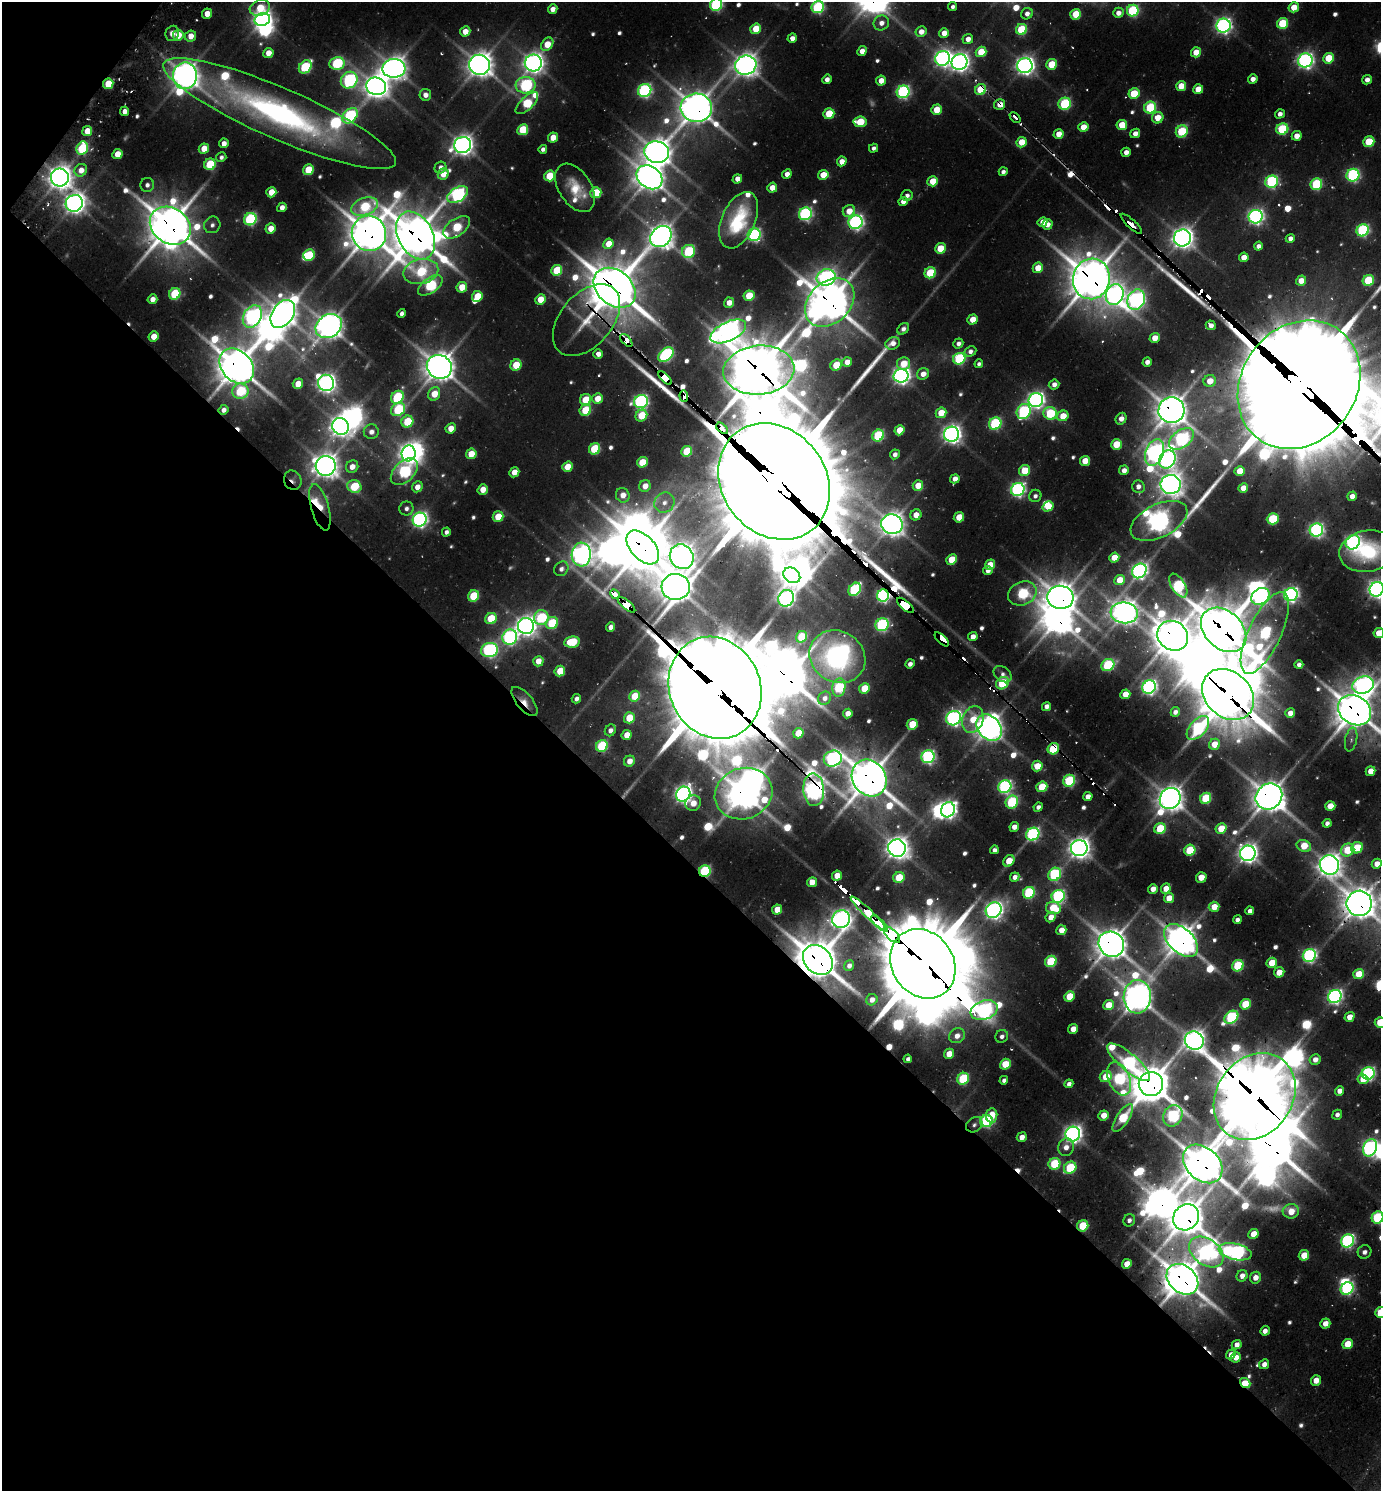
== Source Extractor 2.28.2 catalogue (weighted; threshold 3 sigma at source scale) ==
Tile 9 of 4 x 4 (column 1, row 3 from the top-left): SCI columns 298-1676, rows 1522-3010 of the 5998 x 5989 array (HDU 1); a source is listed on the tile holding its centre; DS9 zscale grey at full resolution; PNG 1383 x 1493 px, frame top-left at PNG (2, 2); each listed source drawn as its Kron ellipse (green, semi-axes under 4 px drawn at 4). Shown black and unused: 43% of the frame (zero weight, under 2 of 3 exposures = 3% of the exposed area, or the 3 px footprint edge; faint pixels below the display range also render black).
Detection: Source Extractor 2.28.2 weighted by HDU 2 'WHT'; one run over the whole footprint, this tile lists its part. Background 0.102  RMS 0.0087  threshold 0.039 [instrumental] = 3 sigma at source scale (4.5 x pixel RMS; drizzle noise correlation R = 1.50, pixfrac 1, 0.05/0.05 arcsec/px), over >= 5 px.
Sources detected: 693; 38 too faint to see at this stretch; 46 inside a brighter object's white glare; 27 cosmic-ray / hot-pixel residue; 3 long thin detections or spike segments (spike, bleed or trail) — neither listed nor drawn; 7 inside a brighter listed object's ellipse — not listed separately; of the other 572, all 500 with FLUX_AUTO >= 4.33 (the completeness limit of this list) listed and drawn (72 fainter detections not listed), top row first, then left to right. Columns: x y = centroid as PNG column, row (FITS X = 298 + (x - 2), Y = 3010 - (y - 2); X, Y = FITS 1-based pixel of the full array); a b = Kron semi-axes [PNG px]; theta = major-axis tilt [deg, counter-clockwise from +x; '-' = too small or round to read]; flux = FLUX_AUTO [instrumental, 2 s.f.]
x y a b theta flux
716 5 6 6 - 210
818 7 6 6 - 200
953 7 4 4 - 4.4
1294 7 5 5 - 24
260 8 10 7 18 46
553 9 5 4 - 11
1133 11 6 5 - 150
1118 13 5 5 - 9
207 14 5 5 - 17
1027 14 6 5 - 7.3
1076 14 5 5 - 52
262 19 8 6 20 740
881 23 8 7 - 10
1283 23 6 5 - 71
1223 26 7 7 - 520
756 29 5 5 - 40
1021 29 5 5 - 78
465 31 5 5 - 16
921 32 5 5 - 13
172 33 8 6 68 9.5
944 33 5 4 - 13
178 35 5 5 - 23
191 36 6 5 - 15
792 38 5 4 - 9
968 39 5 5 - 10
547 44 7 5 52 28
862 51 5 4 - 12
981 52 5 5 - 44
1196 52 5 5 - 22
268 53 5 5 - 16
943 58 8 7 - 520
1329 58 5 5 - 45
1305 60 7 7 - 520
959 62 8 7 - 830
337 63 7 6 - 130
533 63 8 8 - 1000
1052 64 5 5 - 46
480 65 10 10 - 1600
746 65 10 9 - 1400
1025 66 8 7 - 800
305 67 7 5 46 120
394 68 11 9 2 1300
185 76 13 12 - 1700
827 79 5 4 - 8
1253 79 5 4 - 9.1
349 80 9 7 42 260
1367 80 5 4 - 8.1
881 81 5 4 - 16
108 84 5 5 - 39
526 85 10 8 3 230
376 86 10 8 -15 1600
1181 86 5 5 - 30
980 89 6 5 - 50
1198 89 5 5 - 26
645 91 7 6 - 280
903 92 6 6 - 260
1134 94 5 5 - 52
425 95 6 5 - 8.9
527 103 14 6 44 93
1000 104 5 5 - 14
1065 104 6 6 - 120
696 108 16 14 -4 2300
1150 108 6 5 - 120
937 110 5 5 - 32
124 111 5 4 - 9.8
280 114 126 25 -23 440
829 114 5 5 - 50
1280 114 5 4 - 7.1
350 116 9 6 45 200
1015 117 6 3 -43 81
1158 118 6 5 - 22
860 122 6 5 - 52
1122 125 5 5 - 41
1083 127 5 4 - 24
1282 129 6 5 - 110
523 130 5 5 - 63
87 131 5 5 - 26
1182 131 6 5 - 89
1135 133 5 4 - 11
1059 134 5 4 - 17
1297 136 5 4 - 15
553 137 5 4 - 21
1021 142 5 5 - 29
1369 142 6 5 - 57
224 143 5 4 - 10
463 145 8 8 - 990
82 148 7 5 65 100
874 148 5 4 - 4.4
204 149 5 5 - 26
543 149 4 4 - 5.4
657 152 12 11 - 1800
1126 152 5 4 - 9.8
117 154 5 5 - 22
221 157 5 4 - 4.4
842 161 5 4 - 13
210 164 6 5 - 83
440 168 6 5 - 7.7
81 170 6 6 - 13
308 170 5 5 - 47
1003 172 4 4 - 4.9
443 174 5 5 - 22
787 174 5 4 - 9
823 175 5 5 - 27
1353 175 6 6 - 230
550 176 5 5 - 56
60 177 9 9 - 1400
649 177 14 10 -37 1800
737 179 5 4 - 11
933 181 5 5 - 30
1272 182 6 6 - 220
1316 184 6 5 - 130
147 185 7 6 - 5.7
575 188 27 16 -57 34
772 188 5 5 - 16
271 192 5 5 - 25
596 193 6 5 - 66
458 195 11 7 31 340
907 196 6 5 - 5.5
903 201 5 4 - 8.2
74 203 9 8 - 1000
282 207 5 4 - 9.1
365 207 14 8 20 91
849 211 6 6 - 22
805 214 6 6 - 270
1256 217 7 6 - 470
250 219 6 6 - 190
739 220 30 16 66 72
855 222 7 6 - 440
1042 222 5 4 - 16
1131 224 14 3 -43 200
212 225 8 8 - 5.4
1047 225 5 5 - 11
170 226 22 17 -35 3800
457 227 15 8 35 88
270 228 5 5 - 19
1363 230 6 6 - 210
369 233 18 17 - 3100
416 235 25 17 -61 3700
754 235 6 6 - 220
661 236 11 9 43 1500
1182 238 8 8 - 1100
1290 238 4 4 - 6.7
608 244 5 5 - 22
1258 246 4 4 - 7.2
940 248 5 5 - 38
689 251 7 6 - 130
309 255 6 5 - 55
1244 257 5 4 - 15
1038 268 5 5 - 28
557 270 5 5 - 63
421 271 18 12 14 96
930 273 6 5 - 78
826 277 9 8 - 480
1091 279 20 18 78 3600
1368 280 6 5 - 81
1301 281 5 5 - 17
430 285 14 7 36 140
462 287 5 5 - 34
615 288 23 17 -41 4400
175 294 6 5 - 88
1115 295 11 8 68 760
477 296 6 5 - 40
749 296 5 5 - 42
152 299 5 4 - 11
540 299 5 5 - 30
1136 300 10 8 64 560
729 303 5 5 - 13
830 303 28 20 43 3400
283 314 15 10 55 1700
402 314 4 4 - 5.3
252 316 12 8 61 510
973 319 5 5 - 23
586 320 42 26 50 40
1211 325 5 4 - 9.4
329 326 14 11 31 1700
903 329 7 5 44 5.9
728 331 19 9 25 1200
153 336 5 5 - 18
1155 338 5 4 - 18
626 340 8 4 -46 140
893 343 7 6 - 8.6
958 343 5 5 - 6.4
970 351 6 5 - 6
598 354 5 4 - 9.3
666 354 9 6 41 240
959 359 6 5 - 140
847 362 5 5 - 14
1147 362 5 4 - 8.3
903 364 7 6 - 28
979 364 4 4 - 4.4
516 365 6 5 - 39
836 365 6 5 - 41
237 366 20 15 -47 3200
439 367 13 11 -31 2200
759 370 35 24 5 5200
923 374 6 5 - 11
901 376 7 7 - 650
665 378 8 4 -46 1600
1210 381 6 6 - 22
326 383 8 8 - 790
298 384 5 5 - 23
1054 384 5 5 - 7.9
1299 385 68 57 53 40000
240 391 8 7 - 91
434 394 7 5 62 28
684 396 6 4 -85 660
397 397 7 6 - 130
597 399 5 5 - 23
586 400 6 5 - 47
1036 400 7 7 - 580
641 401 7 6 - 330
398 409 7 6 - 110
223 410 5 4 - 6.8
585 410 6 5 - 62
1171 410 13 13 - 2200
1024 411 8 7 - 190
941 413 5 5 - 30
1050 413 7 6 - 110
641 415 6 5 - 46
1063 416 6 5 - 27
1121 419 6 5 - 12
407 422 6 5 - 61
995 424 6 6 - 160
340 426 8 8 - 1100
451 428 5 5 - 18
722 428 7 4 -42 550
899 430 5 5 - 30
371 432 7 7 - 8.4
952 434 7 7 - 790
878 436 6 5 - 120
1181 439 14 8 36 310
1116 444 5 5 - 43
595 449 6 5 - 86
687 451 5 5 - 60
1154 452 14 9 69 700
409 453 8 7 - 900
471 454 5 5 - 31
895 454 5 4 - 6.4
1167 459 10 8 59 520
1085 461 5 5 - 27
642 462 5 5 - 46
326 466 10 10 - 1500
352 467 6 6 - 12
567 467 5 5 - 27
1124 470 5 4 - 10
404 471 16 10 44 210
1025 471 5 5 - 44
1240 471 5 5 - 29
514 472 5 5 - 17
955 479 5 4 - 11
293 480 10 8 -65 7.2
774 481 62 52 -52 43000
1171 484 10 9 - 1300
354 486 7 6 - 68
645 486 6 5 - 15
918 486 5 5 - 26
417 487 6 5 - 12
1138 487 6 6 - 7.9
1243 488 5 4 - 18
483 490 5 5 - 20
1018 490 7 6 - 350
623 495 7 6 - 14
1035 496 6 6 - 5
1352 496 5 4 - 11
664 503 10 9 - 8.9
1048 506 6 5 - 27
320 507 24 9 -75 38
406 509 7 7 - 5.3
916 515 6 5 - 16
498 517 5 5 - 36
959 517 5 5 - 28
1273 519 6 5 - 92
420 520 7 6 - 470
1159 521 30 16 26 1200
892 524 11 9 -19 1400
1316 530 7 6 - 370
446 532 4 4 - 5
1353 542 7 6 - 400
643 547 20 12 -47 4300
1367 551 28 20 10 120
581 554 12 9 87 1000
682 557 13 11 -55 1200
1114 557 5 4 - 21
952 560 5 5 - 40
990 565 5 5 - 23
561 569 8 6 51 6.1
988 570 5 4 - 7.9
1139 571 8 6 48 520
792 575 9 7 -35 1100
1120 580 5 5 - 32
1178 586 13 7 -58 180
676 587 14 13 - 2100
855 589 7 5 51 160
1377 589 7 7 - 640
1022 593 15 11 24 140
615 594 5 3 - 440
1291 595 7 6 - 440
473 596 6 5 - 67
883 596 6 6 - 340
1260 596 10 7 35 490
1060 597 13 11 -5 2100
786 598 9 7 56 570
626 605 11 4 -40 1000
905 605 10 4 -41 2800
1124 613 14 10 -7 1500
491 618 6 5 - 53
541 618 7 7 - 110
552 623 6 6 - 79
882 625 7 6 - 220
526 626 8 8 - 970
611 627 5 4 - 10
1224 630 26 18 -43 4700
1265 633 44 16 65 270
1379 633 5 5 - 34
1173 636 16 14 -39 2700
510 637 8 7 - 350
801 637 6 5 - 56
973 637 5 4 - 12
942 639 9 4 -43 1100
572 642 8 5 9 65
489 650 8 7 - 310
837 657 29 25 -31 190
538 661 5 5 - 16
910 664 5 4 - 6.8
1108 665 7 5 31 130
1299 665 4 4 - 5.7
560 671 5 5 - 41
1003 674 10 7 -36 5.5
1002 683 7 5 38 79
1363 685 11 8 17 740
839 687 9 6 82 110
1149 687 7 6 - 420
715 688 52 45 -66 20000
864 688 5 5 - 36
1125 694 5 4 - 21
1228 695 29 22 -43 5700
635 696 5 5 - 40
825 698 7 6 - 7
576 699 5 4 - 6
525 701 18 8 -49 14
1046 706 5 4 - 8.2
1355 710 17 14 -32 2900
1175 712 5 4 - 5.7
1290 713 5 4 - 15
848 714 5 4 - 12
629 718 5 5 - 40
954 718 8 7 - 460
973 720 14 10 69 31
912 724 6 5 - 41
989 728 14 11 -50 1700
1198 728 14 8 48 220
610 730 6 5 - 7.4
798 733 5 5 - 33
627 735 5 4 - 20
1351 739 12 6 78 4.4
1214 744 6 5 - 25
602 746 6 5 - 110
1053 749 6 5 - 100
928 757 6 6 - 290
833 759 9 7 21 460
629 761 6 5 - 13
1037 766 5 5 - 27
1371 771 5 4 - 18
869 778 19 16 -55 3300
1069 781 6 5 - 130
1005 787 7 6 - 310
1042 787 5 5 - 58
814 790 16 10 -86 900
683 794 8 7 - 680
744 794 29 25 20 2600
1269 796 14 12 40 2300
1088 797 5 4 - 11
1170 798 11 10 - 1700
1206 798 6 5 - 84
1012 802 7 6 - 140
693 803 8 7 - 17
1330 806 5 4 - 26
1038 807 5 4 - 5.9
948 810 7 6 - 540
1327 823 4 4 - 5.9
1014 827 5 4 - 9.9
1221 828 6 5 - 31
1160 829 6 5 - 65
1033 834 7 6 - 270
1304 846 7 5 -24 35
897 848 9 8 - 1300
1079 848 8 8 - 1200
1357 848 6 5 - 51
994 850 4 4 - 5.6
1190 850 6 5 - 75
1348 850 7 6 - 60
1248 853 8 7 - 880
1009 861 6 5 - 24
1377 864 5 5 - 15
1329 865 10 9 - 1300
705 871 6 5 - 140
1055 874 7 6 - 160
837 876 5 5 - 21
899 877 6 5 - 47
1015 877 5 4 - 7.2
1201 877 5 5 - 21
812 882 5 5 - 21
1153 889 5 4 - 13
1166 889 5 5 - 18
1029 893 6 5 - 130
1058 896 7 6 - 240
1169 898 5 5 - 22
1359 903 13 12 - 2300
1214 907 5 5 - 23
1053 908 7 6 - 50
777 910 5 4 - 22
994 910 8 7 - 680
1250 911 4 4 - 7.1
868 913 24 4 -44 1100
1051 917 5 4 - 14
841 919 9 8 - 830
1237 920 4 4 - 6.6
880 924 11 4 -42 2000
1061 930 5 4 - 17
892 935 10 5 -46 2200
1181 941 20 12 -42 2400
1111 944 13 12 - 2300
1309 956 7 6 - 320
818 960 16 13 -45 3800
1051 961 6 5 - 87
1272 963 5 5 - 36
923 964 36 30 -55 17000
849 966 5 5 - 6.4
1238 966 6 5 - 100
1279 972 5 5 - 20
1359 974 5 5 - 33
1069 996 5 5 - 35
1137 997 16 13 87 1800
1335 997 7 6 - 420
872 1000 6 5 - 9.4
1245 1004 5 5 - 53
1108 1005 5 5 - 29
984 1010 14 9 18 450
1231 1017 7 5 40 180
1349 1017 5 4 - 17
1380 1022 5 5 - 49
1073 1029 5 4 - 16
957 1036 8 7 - 11
1002 1036 6 6 - 5.3
1194 1041 9 9 - 1100
949 1054 5 4 - 18
908 1059 4 4 - 4.6
1315 1059 6 5 - 11
1129 1062 27 8 -40 260
1005 1064 5 5 - 41
1368 1073 6 6 - 280
1106 1077 6 5 - 36
963 1079 6 5 - 100
1119 1079 17 10 -67 200
1363 1079 5 5 - 26
1004 1080 4 4 - 4.9
1069 1084 5 4 - 6.2
1151 1084 12 12 - 3200
1339 1091 5 4 - 10
1255 1097 46 37 53 8800
992 1115 7 5 84 22
1104 1115 5 5 - 18
1337 1115 5 4 - 5.4
1173 1116 11 9 60 190
1123 1118 16 6 57 84
987 1121 6 6 - 210
974 1125 9 7 39 4.3
1073 1134 7 7 - 700
1022 1137 5 4 - 12
1066 1147 9 8 - 11
1370 1148 9 6 66 450
1054 1164 6 5 - 80
1203 1164 22 16 -43 3600
1070 1168 6 5 - 97
1291 1211 8 7 - 24
1186 1217 14 12 48 2900
1378 1217 6 5 - 140
1129 1220 6 5 - 6
1083 1226 6 5 - 65
1253 1234 5 4 - 23
1347 1241 7 6 - 310
1206 1252 19 13 -36 460
1235 1252 17 8 -12 480
1364 1252 7 6 - 5.8
1304 1255 5 5 - 27
1127 1264 5 4 - 18
1242 1276 6 5 - 10
1255 1278 6 5 - 13
1182 1279 17 13 -42 3100
1347 1288 7 6 - 230
1380 1312 5 5 - 49
1325 1323 5 5 - 13
1265 1331 5 4 - 8.5
1347 1344 5 5 - 35
1237 1345 5 4 - 9
1231 1355 5 4 - 11
1236 1357 5 5 - 14
1264 1364 5 4 - 9.3
1316 1380 5 5 - 17
1245 1383 5 4 - 44
Overlapping masked pixels (flux is a lower limit): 68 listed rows (the first 20) at x y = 1025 66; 108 84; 980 89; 1000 104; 696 108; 1015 117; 60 177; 74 203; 1131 224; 170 226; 369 233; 416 235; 1182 238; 1091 279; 615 288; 830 303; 586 320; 626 340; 237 366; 759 370
Isophote crosses this tile's border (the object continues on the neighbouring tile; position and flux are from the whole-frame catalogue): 12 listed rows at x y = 716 5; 818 7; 1299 385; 1367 551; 1377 589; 1379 633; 1363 685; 1355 710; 1377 864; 1380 1022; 1378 1217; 1380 1312